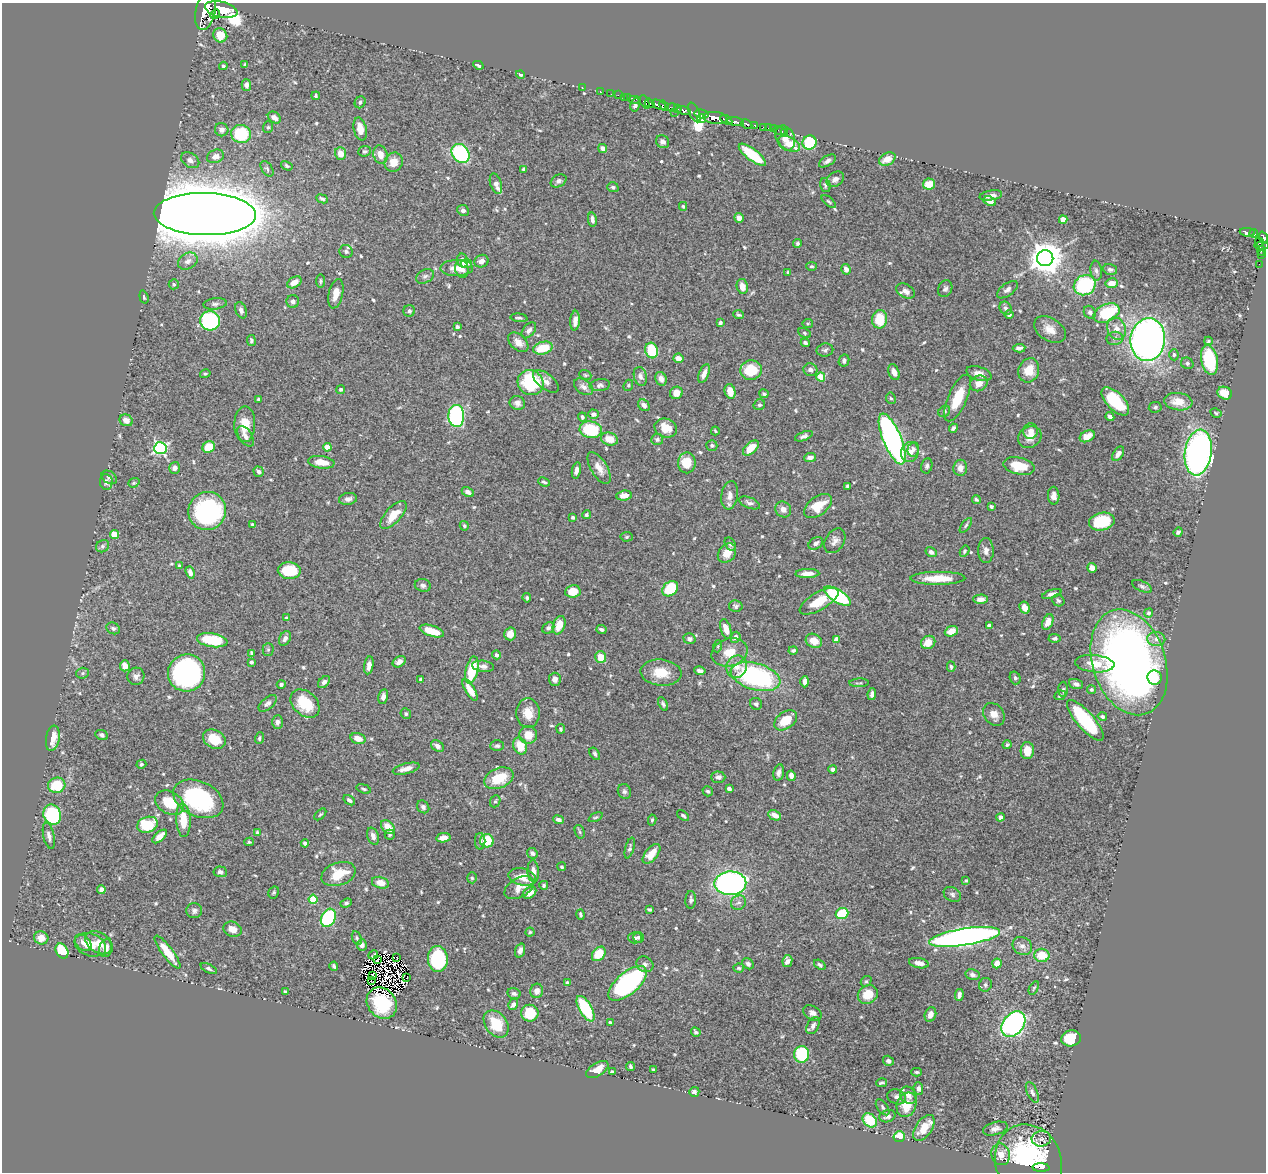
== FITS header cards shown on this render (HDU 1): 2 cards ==
NAXIS1  =                 1264
NAXIS2  =                 1170

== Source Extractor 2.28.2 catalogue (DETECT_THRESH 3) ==
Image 1264 x 1170 px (HDU 1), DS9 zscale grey, 1 PNG px = 1 image px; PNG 1268 x 1174 px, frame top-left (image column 1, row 1170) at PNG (2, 3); each listed source drawn as its Kron ellipse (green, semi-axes under 4 px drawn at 4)
Background 0.703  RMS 0.016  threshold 0.0493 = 3 sigma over >= 5 px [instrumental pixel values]
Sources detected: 623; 7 with non-positive FLUX_AUTO (blend fragments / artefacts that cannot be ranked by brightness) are neither listed nor drawn; of the other 616, the 500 brightest by FLUX_AUTO listed and drawn (116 fainter detections omitted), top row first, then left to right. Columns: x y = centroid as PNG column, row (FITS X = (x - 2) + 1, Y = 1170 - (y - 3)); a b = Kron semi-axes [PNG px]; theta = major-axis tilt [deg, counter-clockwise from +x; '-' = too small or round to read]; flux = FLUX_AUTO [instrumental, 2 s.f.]
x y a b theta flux
221 9 16 8 -13 3800
205 11 19 10 78 5600
215 14 5 4 - 570
220 35 7 7 - 21
245 64 3 3 - 1.5
478 65 5 4 - 2.5
223 66 4 3 - 1.5
521 75 4 3 - 2
246 85 5 4 - 4.4
582 87 2 2 - 7.6
600 91 2 2 - 11
611 94 2 2 - 10
618 95 2 2 - 14
316 96 4 3 - 1.7
624 97 2 2 - 12
628 98 2 2 - 13
634 99 6 2 0 26
360 102 6 5 - 2.4
645 102 7 4 -65 480
650 103 5 4 - 860
635 105 7 4 81 2.9
659 105 8 3 -27 670
664 106 6 3 -50 380
673 108 5 3 - 55
677 108 3 2 - 54
684 111 7 4 -11 520
674 112 2 2 - 31
694 113 10 5 -65 400
702 114 7 4 -9 270
274 118 7 5 -35 6.3
715 118 12 6 -6 2200
702 119 4 3 - 210
726 120 6 3 -31 300
735 122 8 4 -9 890
747 124 6 3 -28 320
755 125 3 3 - 120
268 127 6 5 - 1.7
764 127 3 3 - 25
768 128 2 2 - 4.3
360 129 11 6 -78 11
773 129 2 2 - 7.2
222 130 7 6 - 5.8
779 130 6 2 -19 8.5
785 132 2 2 - 8.4
241 134 10 9 - 83
785 138 13 9 -66 11
663 142 7 6 - 3.3
810 142 7 7 - 49
789 144 12 6 -27 19
603 148 5 4 - 6.5
365 151 6 5 - 2
341 153 6 5 - 10
460 153 10 8 -53 100
380 155 9 7 -74 10
752 155 16 6 -37 52
215 156 9 6 22 7
887 159 9 6 29 12
190 160 10 7 -34 5.4
827 161 9 5 32 3.5
394 162 10 9 - 12
287 166 6 4 -30 2
267 169 9 5 -57 2.1
523 169 4 3 - 2.4
835 179 9 7 33 5.2
558 181 8 6 29 3.2
496 184 11 5 -71 7.8
929 184 6 5 - 15
825 185 7 5 -74 2.2
613 187 6 4 -19 2.1
991 195 11 5 9 5.9
322 199 6 4 -25 2.6
990 201 6 4 -24 7.2
829 202 8 3 -40 1.6
683 206 4 3 - 1.6
463 210 6 5 - 4
205 214 51 21 -1 7700
739 218 5 5 - 4
592 219 7 4 -82 4.4
1063 220 4 4 - 20
1247 232 8 4 -7 220
1254 233 4 3 - 84
1263 238 6 4 -70 460
1259 242 4 3 - 140
797 243 4 4 - 2
1261 245 7 3 1 140
346 251 7 6 - 3.7
1262 251 5 3 - 36
1261 255 2 2 - 10
1045 258 8 8 - 2200
188 261 10 8 29 6.2
463 261 7 5 -75 8.8
481 261 7 6 - 5.5
466 263 5 4 - 3.3
1259 264 2 2 - 5.7
812 266 5 3 - 1.7
457 268 16 8 2 12
462 269 9 6 -79 5.5
846 269 5 4 - 5.9
1110 269 7 5 -13 2.7
1096 271 10 5 -83 3.6
788 273 4 3 - 2
425 276 9 6 27 3.2
321 281 7 3 -90 1.6
294 282 8 5 30 9.2
1112 283 6 5 - 12
174 284 5 5 - 2.6
1085 285 11 10 - 83
742 286 7 5 -77 9.4
945 289 9 7 65 3.2
1007 290 12 6 36 4.6
905 291 10 6 -28 5.9
336 294 15 7 77 10
144 297 6 3 -73 1.5
293 301 6 6 - 3.4
215 304 12 5 6 3.8
1006 308 7 6 - 3.4
241 310 8 5 -68 4.2
409 311 6 5 - 3.1
1090 312 7 5 -57 2.6
1106 313 14 8 25 61
1009 314 5 4 - 2.8
739 315 5 3 - 2
519 318 8 3 -7 2.1
880 319 9 7 81 29
210 321 10 9 - 120
575 321 10 5 85 6.8
720 323 4 3 - 2.6
808 323 5 4 - 1.5
457 327 4 3 - 3.3
1116 329 11 9 -69 9.4
529 330 9 5 50 4.2
1050 330 17 11 -32 13
804 333 6 4 -29 1.7
1115 338 8 6 9 3.9
251 340 5 4 - 2.5
1148 340 21 17 81 630
1208 341 4 3 - 1.5
518 342 12 7 -43 9.5
805 343 4 4 - 2.5
543 348 10 6 15 29
1019 348 6 4 4 4.4
825 350 8 6 12 2.8
652 351 8 6 -72 46
1174 355 6 4 -89 2.2
678 358 5 4 - 6.9
1209 360 15 8 -79 63
844 361 6 5 - 2.9
1187 363 6 5 - 2.4
751 370 11 10 - 34
810 370 7 6 - 4.1
1029 370 12 10 70 21
894 372 8 5 -68 8.1
205 374 5 3 - 1.6
704 374 10 5 67 6.9
979 374 13 6 -18 8.8
585 375 6 4 -22 1.5
640 376 10 6 -76 4.7
821 377 4 4 - 35
661 379 7 5 -68 5.4
546 381 15 7 -39 7
531 383 13 12 - 82
979 383 9 7 23 9.9
600 385 10 6 7 3.2
628 385 6 4 68 1.6
584 387 11 7 -34 5
341 389 4 4 - 2.1
730 391 7 5 -76 10
676 393 6 6 - 8.8
1225 393 7 6 - 14
764 394 5 4 - 1.9
891 398 6 5 - 2.2
958 398 25 9 66 32
258 399 4 3 - 1.6
1115 401 18 8 -46 54
1178 402 14 8 -7 14
517 403 8 7 - 4.4
644 405 6 5 - 5.5
759 405 6 5 - 2.5
1155 407 6 5 - 2.4
944 411 6 5 - 2
1216 413 6 4 -30 1.6
593 414 5 4 - 3.9
456 416 11 8 -86 160
582 417 4 4 - 2.2
1110 417 4 4 - 3
126 420 7 5 -25 8.6
245 424 18 10 88 19
666 428 11 9 -23 18
953 428 4 3 - 2.6
591 430 11 8 -9 61
715 431 4 2 - 1.5
1031 431 8 7 - 7.5
246 436 11 6 -56 5.3
804 436 9 4 20 3.1
1087 436 8 5 26 11
1030 437 12 10 31 10
609 439 8 6 -16 16
657 439 6 5 - 2.3
892 439 27 9 -67 410
712 445 5 5 - 2.1
209 447 6 5 - 24
327 447 4 4 - 19
160 448 6 6 - 210
751 448 9 5 43 17
913 449 7 5 76 3.4
910 452 10 8 72 11
1198 453 23 13 82 440
1118 454 8 5 55 4.9
810 457 6 4 6 5.6
321 462 13 6 -7 16
687 463 10 9 - 23
927 466 8 5 78 2.8
1019 466 16 8 -13 26
175 468 6 5 - 4.7
599 468 18 8 -59 11
960 468 8 7 - 7.3
576 470 8 4 80 5.5
259 472 5 5 - 3.9
109 477 8 6 -32 3
106 482 8 6 -82 4
544 482 6 3 -23 2.1
134 483 6 4 20 1.5
847 486 4 3 - 1.8
468 492 6 4 -28 5
624 495 7 5 7 8.8
730 495 14 8 81 7.9
1054 496 9 5 -88 5.5
348 499 9 6 9 4.4
976 499 4 4 - 1.8
749 503 11 5 -22 3.9
818 506 16 9 37 28
991 507 4 3 - 2.3
783 509 8 7 - 5.7
207 511 19 18 - 160
393 515 17 8 47 21
586 515 4 4 - 2.1
573 517 3 3 - 1.9
1102 521 13 8 12 42
252 525 4 3 - 2
966 525 8 3 54 1.9
464 526 5 4 - 1.9
1178 532 5 4 - 2.7
114 534 4 4 - 21
627 537 6 4 5 1.7
835 541 13 9 58 6.5
816 543 8 5 31 3.8
730 544 7 5 -58 2.6
103 546 7 5 32 2.6
965 551 6 4 60 1.9
986 551 12 8 -90 5.8
931 552 6 4 -33 4.6
727 553 10 8 51 13
179 566 4 3 - 2.4
1092 568 5 4 - 9.1
289 571 11 8 -1 35
190 572 6 4 -70 5.1
807 573 12 4 2 8.3
938 578 27 6 0 27
423 585 8 6 -13 3.7
1142 586 10 5 -26 2.9
670 589 9 6 42 45
573 591 8 6 9 17
1052 594 10 4 18 3.6
838 596 15 6 -32 120
527 598 5 4 - 2
980 599 7 4 1 5.5
819 601 22 9 30 25
1058 601 6 5 - 2.7
736 606 7 5 -12 2.6
1025 608 6 5 - 8.6
1149 613 4 4 - 3.9
286 617 3 3 - 1.6
1048 622 8 5 66 9.4
559 625 9 6 70 17
989 625 4 3 - 2.4
113 628 7 5 -27 2.7
548 628 6 5 - 3.4
601 629 5 3 - 2.6
726 629 10 5 -73 11
432 631 12 5 -18 24
951 631 7 5 20 13
510 634 6 6 - 11
736 637 6 5 - 4.9
285 638 8 5 62 4.3
1055 638 6 4 -3 2.7
689 639 6 5 - 2.7
836 639 4 4 - 7.1
1156 639 9 7 -3 5.5
212 640 15 7 -8 49
814 641 8 6 -26 13
928 642 7 6 - 13
718 646 6 4 72 1.5
268 650 6 5 - 2
793 650 4 4 - 2.5
730 652 18 14 16 20
252 653 4 3 - 2.6
496 655 4 4 - 4.1
601 657 6 5 - 16
251 662 3 3 - 3.3
399 662 7 5 35 5.4
1129 662 54 36 -72 680
1095 664 20 8 -5 18
369 665 9 4 80 5.3
125 666 5 5 - 10
483 666 11 5 -6 4.7
737 667 11 10 - 11
951 667 5 4 - 2
472 670 14 6 77 40
700 671 5 4 - 4.3
83 673 6 5 - 2
187 673 19 18 - 280
661 673 20 13 -6 24
136 676 8 8 - 4.8
755 677 25 13 -16 170
1015 678 6 5 - 2.4
1155 678 7 7 - 14
555 679 6 6 - 6.2
421 680 4 3 - 2.2
324 682 7 4 48 4.4
805 682 5 4 - 5.2
859 683 10 3 2 1.5
281 684 4 4 - 3.2
1076 684 7 5 -19 3.8
1063 689 7 5 88 2
1091 689 4 4 - 2
470 690 12 5 -58 14
872 694 6 3 81 3.7
1060 695 6 4 25 2.5
383 697 7 5 77 4
268 703 11 5 41 3.5
305 703 16 11 -42 40
663 704 7 4 -63 2.4
756 704 6 5 - 2.7
528 713 15 11 -85 17
406 714 5 5 - 2
994 714 12 9 -52 8.9
1102 716 5 4 - 2.2
786 720 13 8 36 25
1085 720 26 8 -49 76
278 722 7 5 87 4.1
561 729 5 3 - 1.7
102 735 6 5 - 2.5
528 735 9 9 - 15
53 738 13 6 81 15
259 738 6 4 71 2
358 738 8 5 -15 10
214 739 12 9 -28 26
1007 745 4 3 - 1.8
438 746 7 5 -38 5.3
497 746 7 5 0 2.5
520 746 9 6 -66 20
1027 751 8 6 87 16
595 754 7 4 -58 2.1
141 764 5 4 - 2.2
406 769 14 5 14 7.6
833 769 4 4 - 3.2
779 773 8 5 78 4
791 776 5 4 - 4.7
718 777 7 5 -2 4.8
499 778 15 10 23 29
57 785 9 7 14 40
364 789 7 4 -17 2
729 789 4 3 - 4
624 791 7 6 - 3.1
708 791 5 4 - 2.2
198 799 26 17 -25 120
349 800 6 4 -36 3.6
495 801 6 5 - 2
170 803 15 11 -29 31
423 807 7 5 -51 3.5
320 814 7 4 44 1.7
52 815 10 8 -67 100
775 815 6 4 -27 8.7
683 816 7 3 -40 1.8
596 817 7 4 25 1.7
1000 817 4 4 - 3.1
183 820 17 7 -87 25
559 820 5 4 - 4.7
652 820 5 4 - 1.7
147 825 10 7 18 50
388 827 8 5 -47 18
580 832 7 4 -73 1.7
257 833 4 3 - 1.6
390 835 5 5 - 1.7
49 836 13 5 -77 4.6
160 836 9 4 41 10
373 836 9 5 -71 5.1
443 838 7 4 10 9
480 841 8 5 -88 3
487 841 7 6 - 32
249 842 4 4 - 1.6
305 843 4 4 - 3
630 848 11 4 75 2.5
532 853 6 5 - 3.4
652 854 12 6 51 17
562 867 4 4 - 1.6
533 871 11 5 -86 6.8
220 872 6 5 - 3.8
338 874 18 11 19 28
522 877 14 8 -13 17
472 878 5 4 - 1.9
966 880 4 3 - 1.6
380 883 9 5 -14 11
730 883 16 12 1 380
544 885 4 4 - 1.9
519 888 16 9 30 13
101 890 4 4 - 6.3
274 892 6 5 - 1.8
530 893 7 5 34 10
952 894 9 7 -31 3.4
313 899 4 4 - 36
691 900 9 5 86 2.8
346 903 6 4 21 2.3
738 903 8 7 - 4
649 909 4 3 - 1.9
194 911 8 7 - 4
842 914 6 5 - 46
580 915 5 3 - 1.6
328 918 9 7 62 100
233 929 9 7 -23 9.2
530 932 4 4 - 1.5
639 937 5 5 - 2.9
965 937 36 8 9 690
41 938 7 6 - 12
357 938 7 4 -68 2
635 938 7 5 -2 2.6
83 943 9 6 -47 5.3
99 943 14 10 -33 12
90 945 16 11 -21 17
362 945 6 5 - 4
1022 946 10 8 -32 6.1
106 948 9 6 74 8.4
520 950 7 5 71 5.1
62 951 8 6 -60 55
168 952 20 5 -53 25
599 954 8 6 51 24
373 955 5 2 - 1.8
1042 955 8 6 -2 23
397 958 3 2 - 1.7
378 959 3 2 - 2.1
438 959 13 10 -87 88
787 961 6 5 - 5.2
919 963 10 5 -11 6.9
997 963 5 4 - 17
645 964 9 7 -35 3.9
748 964 6 5 - 3.2
820 965 6 4 -38 2.8
334 966 4 3 - 2.3
739 968 5 4 - 1.6
209 969 9 4 -27 2.8
373 975 3 2 - 1.6
973 975 7 5 -15 3.7
407 978 4 2 - 1.9
371 981 3 2 - 1.7
866 981 6 5 - 1.9
568 982 4 3 - 4
628 983 23 11 40 190
985 985 7 6 - 2.8
1034 988 7 4 60 1.6
285 991 4 4 - 1.7
537 991 7 6 - 5.9
514 994 7 5 -15 2.7
868 994 10 9 - 21
959 995 6 4 76 3.9
382 1003 17 14 -52 42
513 1005 5 4 - 5
586 1009 14 6 -60 70
530 1013 9 8 - 38
813 1013 10 6 -31 4.8
930 1014 7 5 68 7.5
610 1023 3 3 - 3.9
496 1024 15 10 -53 35
1013 1024 14 10 50 270
813 1026 9 6 60 4.8
696 1032 5 4 - 2.1
1071 1038 10 8 10 38
802 1054 8 7 - 59
888 1061 6 4 -33 3.6
630 1066 4 3 - 2.2
653 1069 3 3 - 1.5
597 1070 12 6 32 14
612 1072 4 3 - 2.7
917 1072 5 3 - 1.8
881 1083 5 3 - 2.3
918 1089 6 5 - 4.1
694 1092 5 4 - 3.3
1032 1092 11 5 -67 3.7
908 1095 9 8 - 6.8
897 1097 9 7 -19 4.6
907 1105 12 9 70 25
883 1107 9 5 -53 2.9
887 1116 8 6 19 6
870 1120 8 6 -46 35
924 1128 15 8 54 20
995 1129 12 6 16 5
899 1137 5 5 - 26
1041 1139 10 7 7 4.6
1001 1154 11 9 -73 9.6
1028 1161 37 33 -67 150
1041 1168 8 3 -3 130
At the frame edge (FLAGS 8, measured only in part): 2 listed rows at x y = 205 11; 1263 238
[116 fainter detections neither listed nor drawn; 7 non-positive-flux detections neither listed nor drawn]